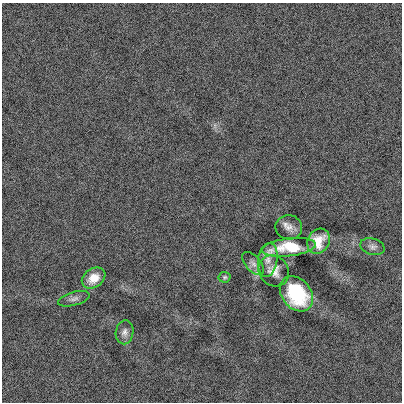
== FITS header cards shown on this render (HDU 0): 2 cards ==
NAXIS1  =                  400
NAXIS2  =                  400

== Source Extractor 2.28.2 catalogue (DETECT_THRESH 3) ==
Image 400 x 400 px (HDU 0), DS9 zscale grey, 1 PNG px = 1 image px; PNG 404 x 404 px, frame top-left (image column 1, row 400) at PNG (2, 3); each listed source drawn as its Kron ellipse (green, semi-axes under 4 px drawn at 4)
Background -5.23e-04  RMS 0.12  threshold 0.369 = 3 sigma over >= 5 px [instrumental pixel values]
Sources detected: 12; all 12 listed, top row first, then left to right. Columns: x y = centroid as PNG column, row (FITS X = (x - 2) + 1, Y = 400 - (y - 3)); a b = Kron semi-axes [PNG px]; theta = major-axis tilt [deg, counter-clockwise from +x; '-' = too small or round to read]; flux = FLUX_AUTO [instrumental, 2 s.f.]
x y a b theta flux
289 227 13 12 - 65
318 241 13 10 62 130
289 247 27 9 7 310
372 247 12 8 -17 37
268 260 17 9 81 61
253 263 14 7 -47 40
274 271 16 14 -50 83
225 277 6 5 - 13
94 278 13 9 34 120
296 294 19 14 -51 570
74 299 16 6 16 34
124 332 12 8 82 43